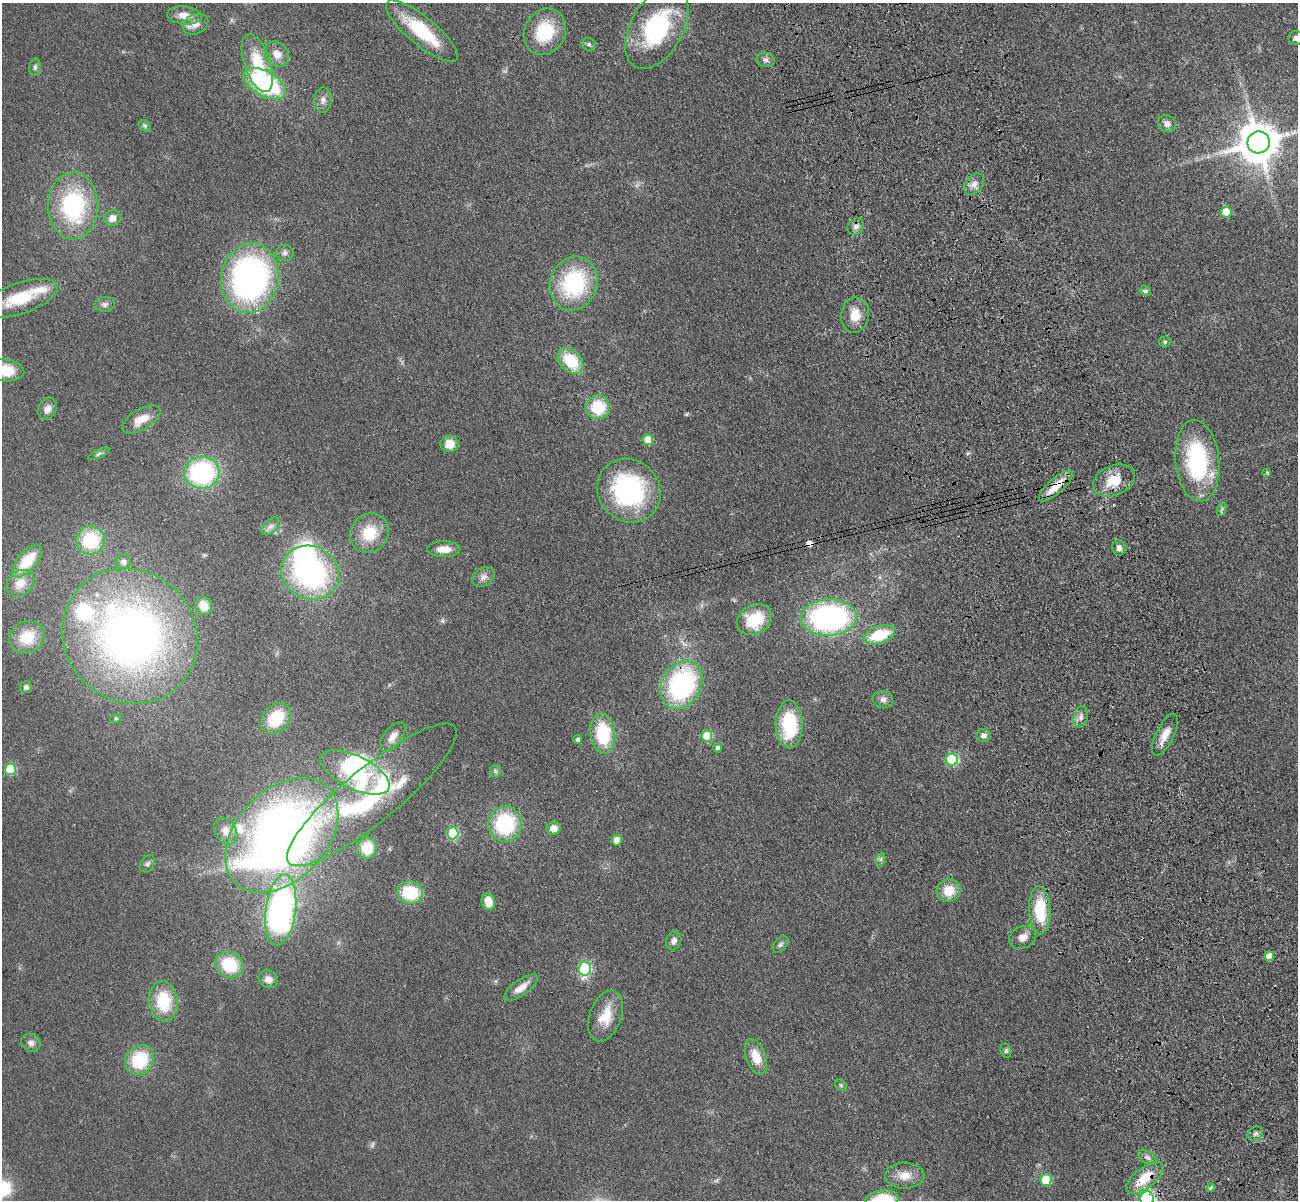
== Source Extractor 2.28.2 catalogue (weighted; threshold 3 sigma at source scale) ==
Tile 6 of 4 x 4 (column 2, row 2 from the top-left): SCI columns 1413-2708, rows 2702-3899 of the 5417 x 5283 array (HDU 1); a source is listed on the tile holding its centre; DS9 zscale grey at full resolution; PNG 1300 x 1202 px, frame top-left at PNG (2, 3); each listed source drawn as its Kron ellipse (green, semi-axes under 4 px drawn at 4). Shown black and unused: <1% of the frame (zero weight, under 3 of 4 exposures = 6% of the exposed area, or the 3 px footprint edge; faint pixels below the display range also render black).
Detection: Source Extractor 2.28.2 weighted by HDU 2 'WHT'; one run over the whole footprint, this tile lists its part. Background 0.0437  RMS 0.0057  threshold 0.0256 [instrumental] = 3 sigma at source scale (4.5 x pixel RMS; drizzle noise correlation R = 1.50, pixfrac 1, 0.05/0.05 arcsec/px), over >= 5 px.
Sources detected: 131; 4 too faint to see at this stretch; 2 inside a brighter object's white glare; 3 cosmic-ray / hot-pixel residue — neither listed nor drawn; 6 inside a brighter listed object's ellipse — not listed separately; the other 116 listed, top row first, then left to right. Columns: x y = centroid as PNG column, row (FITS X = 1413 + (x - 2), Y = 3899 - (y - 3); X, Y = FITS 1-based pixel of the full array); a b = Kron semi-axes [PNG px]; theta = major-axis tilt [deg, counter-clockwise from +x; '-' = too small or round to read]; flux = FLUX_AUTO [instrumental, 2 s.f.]
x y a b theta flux
184 15 17 9 -6 7.4
196 24 13 10 27 5.2
657 28 44 26 60 61
422 31 45 14 -39 33
545 32 24 20 62 27
1296 38 7 7 - 2.6
589 44 7 6 - 1.4
277 54 14 11 -50 6.5
766 60 9 7 -12 2.2
257 63 30 13 -71 23
35 67 8 5 80 1.3
264 84 23 12 -29 74
323 100 12 9 89 3.4
1167 124 9 8 - 3.2
145 126 6 5 - 1.1
1259 142 11 11 - 2100
974 184 12 8 52 3.6
73 206 33 25 89 66
1226 212 5 5 - 19
112 218 8 8 - 4.1
855 226 9 7 43 2.6
284 253 9 8 - 2.4
250 278 35 29 79 190
574 283 27 23 70 55
1145 291 6 4 -14 1.5
21 298 39 15 19 25
105 304 10 7 8 2.1
855 315 18 14 79 9.8
1165 342 5 5 - 0.98
571 361 15 10 -47 22
5 370 19 11 -7 15
598 407 12 12 - 20
47 409 11 9 63 4
141 419 21 10 31 8.5
648 440 5 5 - 13
449 444 9 8 - 9.1
99 454 11 4 25 1.4
1197 461 41 22 -84 65
1267 472 4 4 - 0.6
202 473 17 16 - 81
1114 480 22 15 24 14
1056 486 21 7 41 12
629 491 33 30 -47 85
1222 509 7 4 71 1.1
270 526 11 6 44 2.3
369 533 20 18 48 20
90 540 14 14 - 31
1119 548 8 6 -81 2.2
444 549 16 8 -1 6.4
27 561 20 9 50 18
123 562 8 7 - 2.4
310 573 30 26 -25 120
483 577 12 9 33 3.3
20 583 16 12 41 7.2
204 606 9 8 - 8.9
829 617 28 18 2 130
754 620 18 14 31 22
879 635 16 8 18 24
130 636 70 65 -43 340
27 637 18 16 31 16
681 685 25 19 61 91
26 687 6 6 - 1.9
883 700 10 8 -6 2.8
1081 717 11 7 77 3
116 718 6 4 19 0.75
276 718 17 13 46 24
789 724 24 13 -89 36
603 734 20 12 -82 32
983 735 7 6 - 2.4
1165 735 23 9 63 7.2
707 736 5 5 - 28
393 737 17 9 53 5
577 740 4 4 - 1.6
718 748 4 4 - 1.9
952 760 6 6 - 50
10 769 6 5 - 30
495 771 6 5 - 1.2
355 772 38 16 -26 46
372 795 107 27 39 93
505 824 18 17 - 45
554 828 7 6 - 5.1
226 831 14 10 -61 6.2
453 833 6 5 - 46
282 835 67 45 46 500
617 840 5 5 - 7.7
367 848 10 9 - 16
881 859 7 4 72 1.3
147 864 9 6 58 1.7
949 891 12 11 - 12
410 893 13 11 -13 25
488 901 9 6 -76 8.9
281 910 36 15 83 190
1040 910 24 10 -88 30
1023 937 14 11 23 5.3
674 941 9 7 68 2.9
780 944 9 6 48 1.5
1269 956 5 5 - 7.6
229 965 14 12 -31 26
585 969 7 6 - 65
268 979 10 8 -27 4
521 988 20 7 36 7.1
163 1001 20 14 -83 25
605 1016 26 16 69 14
31 1043 10 8 -32 2.8
1006 1051 7 5 -75 1.1
756 1057 18 10 -71 11
140 1060 16 13 51 31
841 1085 6 5 - 0.87
1255 1134 8 6 34 1.7
1147 1157 10 6 -36 2
905 1176 20 13 0 8.5
1145 1178 22 10 39 17
1046 1180 6 5 - 27
1211 1188 4 3 - 5.5
1147 1198 7 6 - 140
882 1200 16 9 6 26
Overlapping masked pixels (flux is a lower limit): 6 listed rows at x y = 1114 480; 1056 486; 130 636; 681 685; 1145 1178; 1147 1198
Isophote crosses this tile's border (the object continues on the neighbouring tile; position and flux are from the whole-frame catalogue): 5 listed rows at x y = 1296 38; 1259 142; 5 370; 1147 1198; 882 1200